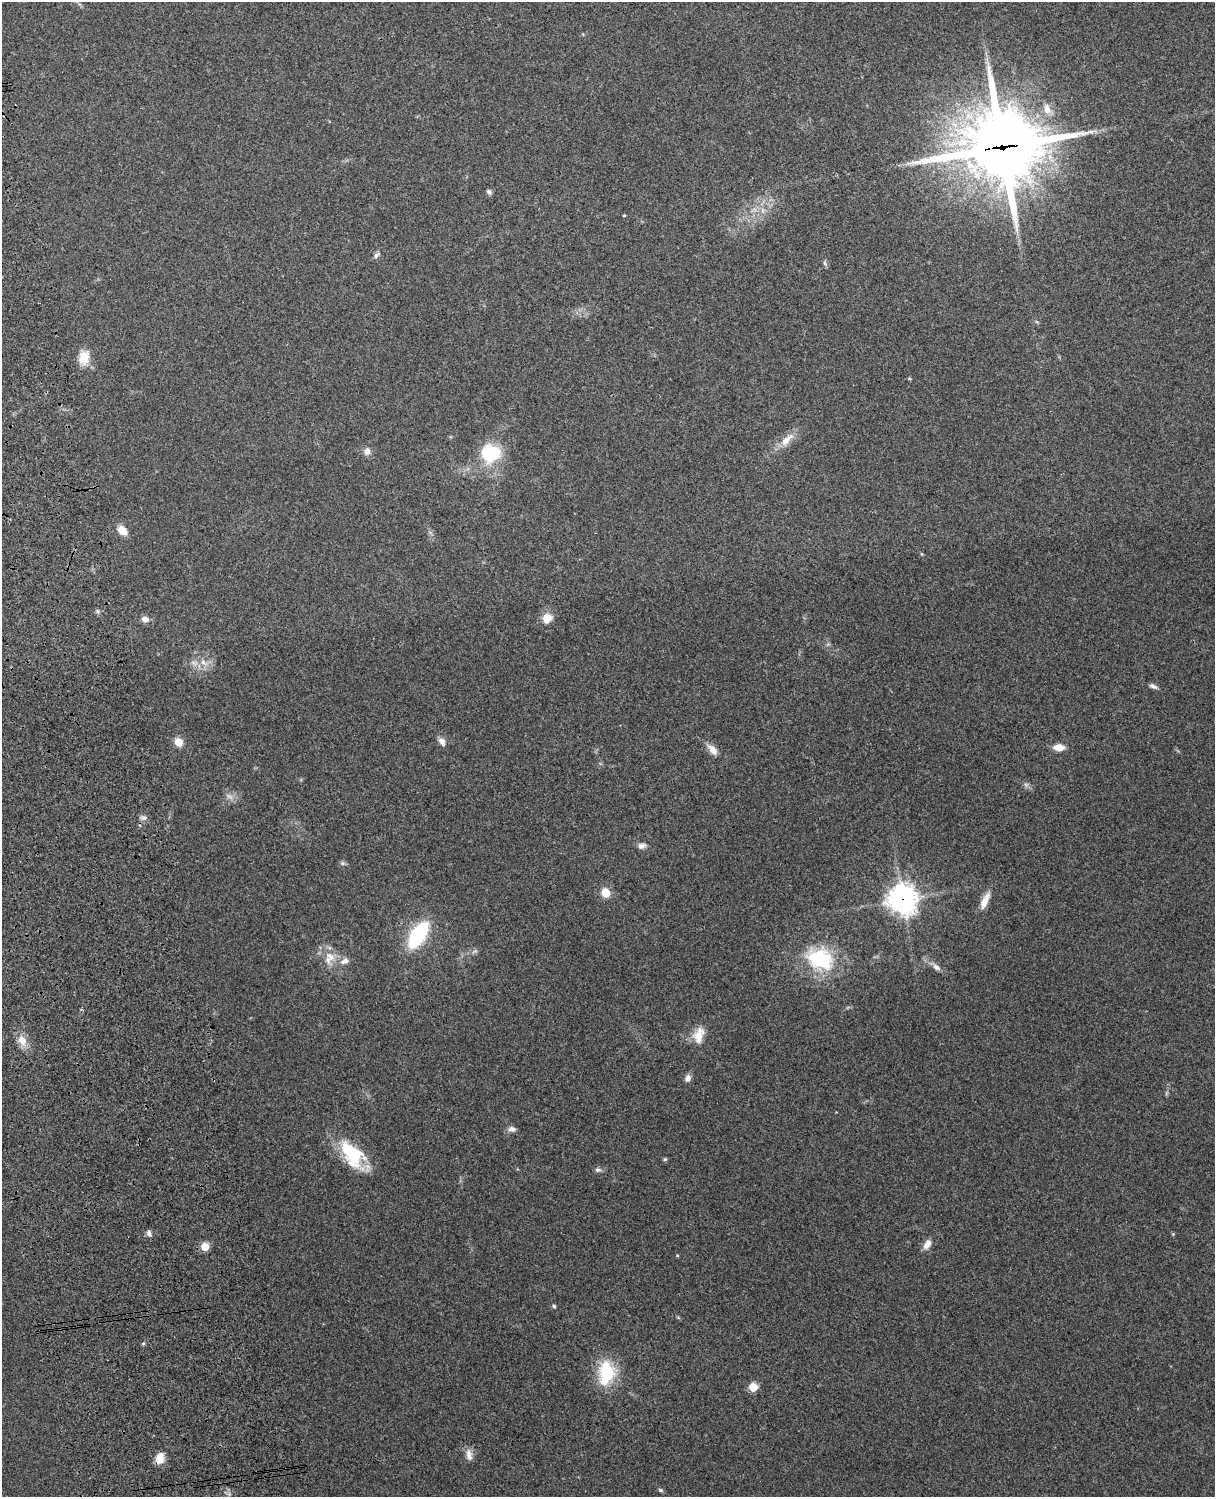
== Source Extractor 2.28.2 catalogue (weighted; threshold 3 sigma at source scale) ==
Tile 7 of 4 x 3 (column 3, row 2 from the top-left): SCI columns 2543-3755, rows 1661-3155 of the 5088 x 4928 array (HDU 1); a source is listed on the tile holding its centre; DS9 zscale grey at full resolution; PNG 1217 x 1499 px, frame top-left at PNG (2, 2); no overlay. Shown black and unused: <1% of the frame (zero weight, under 3 of 4 exposures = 6% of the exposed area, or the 3 px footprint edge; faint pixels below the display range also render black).
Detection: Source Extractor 2.28.2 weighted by HDU 2 'WHT'; one run over the whole footprint, this tile lists its part. Background 0.279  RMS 0.0091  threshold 0.0411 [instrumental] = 3 sigma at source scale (4.5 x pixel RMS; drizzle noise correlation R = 1.50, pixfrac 1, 0.05/0.05 arcsec/px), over >= 5 px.
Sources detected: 52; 1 too faint to see at this stretch — not listed; the other 51 listed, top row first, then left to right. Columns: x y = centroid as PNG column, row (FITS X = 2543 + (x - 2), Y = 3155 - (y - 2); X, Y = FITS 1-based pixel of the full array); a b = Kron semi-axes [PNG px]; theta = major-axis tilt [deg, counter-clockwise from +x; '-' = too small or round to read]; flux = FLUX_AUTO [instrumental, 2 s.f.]
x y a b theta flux
1047 109 15 9 -75 7.9
1002 147 30 27 6 6100
489 192 7 6 - 2.1
624 215 3 3 - 0.82
376 255 9 6 36 2.6
825 263 7 4 -88 1.6
84 357 20 14 81 14
787 440 24 9 45 11
367 451 11 8 74 4.5
491 453 27 25 19 42
122 530 11 8 -42 9.9
922 554 5 3 - 0.9
547 618 10 9 - 12
145 619 9 7 -8 4.6
203 662 8 6 -68 4.1
1153 686 12 5 -24 2.9
178 742 5 5 - 30
442 742 11 8 -60 4.8
1059 747 10 7 -2 10
712 750 17 8 -47 7.3
1026 785 7 5 -45 2.2
144 818 8 6 -12 3.1
642 846 11 7 11 3.8
342 863 7 5 0 2
605 892 7 6 - 19
902 899 11 10 - 870
985 901 23 8 66 10
418 935 25 11 56 80
330 957 15 11 -41 12
820 959 33 24 -25 65
345 961 12 8 25 5.3
936 967 12 7 -36 4.4
699 1035 21 13 74 14
22 1040 12 9 -61 10
688 1078 9 7 75 4
512 1129 10 7 2 3.6
352 1155 37 22 -53 48
665 1159 5 5 - 1.3
598 1170 8 6 -6 2.5
149 1233 8 6 -74 2.8
1173 1234 4 4 - 0.91
927 1244 13 8 56 6.5
205 1247 5 5 - 29
677 1255 4 4 - 0.82
554 1306 5 5 - 1.3
143 1343 5 3 - 1.1
606 1373 30 20 84 42
753 1387 5 5 - 37
469 1455 15 8 -80 6
159 1459 11 8 71 12
660 1490 7 4 -27 1.4
Overlapping masked pixels (flux is a lower limit): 3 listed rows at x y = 1002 147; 902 899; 159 1459